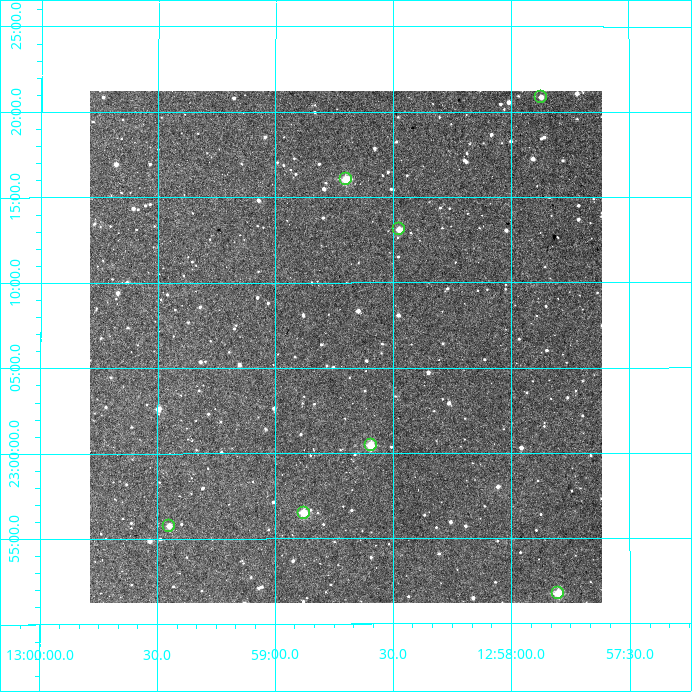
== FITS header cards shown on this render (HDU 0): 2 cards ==
NAXIS1  =                  512
NAXIS2  =                  512

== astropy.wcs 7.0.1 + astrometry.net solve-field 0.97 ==
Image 512 x 512 px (HDU 0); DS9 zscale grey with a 90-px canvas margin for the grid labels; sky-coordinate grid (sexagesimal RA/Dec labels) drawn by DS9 from the SOLVED WCS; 7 Tycho-2 reference stars matched to detected sources circled (green)
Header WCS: RA---TAN/DEC--TAN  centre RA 12:58:42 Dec +23:06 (194.67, +23.10 deg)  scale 3.52 arcsec/px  FOV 30.0' x 30.0'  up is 0 deg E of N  parity normal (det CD < 0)
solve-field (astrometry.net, Tycho-2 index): VERIFIED the header's WCS against the Tycho-2 star catalogue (verified at 2 index scales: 7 matches each, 0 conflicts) and refined it, rather than solving blind
Solved WCS: RA---TAN-SIP/DEC--TAN-SIP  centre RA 12:58:42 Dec +23:06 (194.68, +23.10 deg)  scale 3.52 arcsec/px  FOV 30.0' x 30.0'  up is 0 deg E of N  parity normal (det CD < 0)
The solver's refit moves the header's centre by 2.1 arcsec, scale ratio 0.9999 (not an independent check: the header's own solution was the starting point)
Tycho-2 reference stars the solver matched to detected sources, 7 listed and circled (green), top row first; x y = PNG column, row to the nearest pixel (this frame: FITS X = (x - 90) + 1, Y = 512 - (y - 91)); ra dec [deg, ICRS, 3 dp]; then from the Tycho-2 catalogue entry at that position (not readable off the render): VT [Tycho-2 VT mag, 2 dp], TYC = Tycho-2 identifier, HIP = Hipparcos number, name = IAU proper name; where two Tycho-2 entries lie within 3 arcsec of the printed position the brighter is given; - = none
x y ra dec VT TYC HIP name
541 97 194.468 +23.348 12.28 1993-2525-1 - -
346 179 194.675 +23.267 10.34 1993-2493-1 - -
399 229 194.618 +23.219 12.06 1993-2556-1 - -
371 445 194.648 +23.008 10.27 1993-2680-1 - -
304 513 194.719 +22.942 10.71 1993-2497-1 - -
169 526 194.862 +22.929 11.88 1993-2844-1 - -
558 593 194.450 +22.862 10.02 1993-2730-1 63262 -